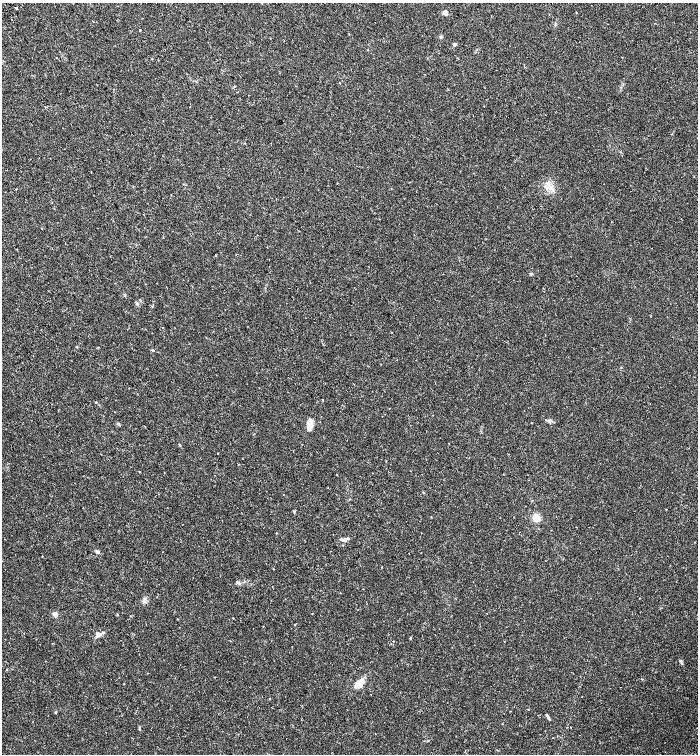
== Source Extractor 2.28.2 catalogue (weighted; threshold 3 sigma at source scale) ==
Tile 11 of 4 x 4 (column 3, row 3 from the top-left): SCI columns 3118-4508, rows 1574-3076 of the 6172 x 6159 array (HDU 1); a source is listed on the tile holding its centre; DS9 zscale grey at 2 x 2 block average (1 PNG px = mean of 2 x 2 image px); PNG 700 x 756 px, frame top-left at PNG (2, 3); no overlay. Shown black and unused: <1% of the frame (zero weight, under 2 of 3 exposures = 5% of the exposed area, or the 3 px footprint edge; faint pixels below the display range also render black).
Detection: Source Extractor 2.28.2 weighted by HDU 2 'WHT'; one run over the whole footprint, this tile lists its part. Background 0.0147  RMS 0.0035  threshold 0.0157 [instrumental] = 3 sigma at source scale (4.5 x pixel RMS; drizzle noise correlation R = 1.50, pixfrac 1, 0.0396/0.0396 arcsec/px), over >= 5 px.
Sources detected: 50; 2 inside a brighter listed object's ellipse — not listed separately; the other 48 listed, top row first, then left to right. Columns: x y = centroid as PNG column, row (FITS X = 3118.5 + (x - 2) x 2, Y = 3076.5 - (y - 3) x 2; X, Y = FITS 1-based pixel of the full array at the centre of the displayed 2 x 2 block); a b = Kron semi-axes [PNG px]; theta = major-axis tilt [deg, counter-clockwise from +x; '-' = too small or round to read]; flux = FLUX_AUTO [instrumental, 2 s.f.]
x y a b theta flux
16 8 2 2 - 3.1
445 13 6 5 - 2.2
577 13 3 2 - 0.31
140 30 2 2 - 0.56
441 37 4 3 - 0.96
454 44 2 2 - 2.8
56 57 2 2 - 0.61
234 87 2 2 - 0.84
549 187 6 4 83 2.9
215 255 2 2 - 0.77
531 274 4 3 - 0.99
125 295 4 3 - 0.81
152 306 2 2 - 0.61
77 347 3 2 - 0.59
153 350 3 2 - 1.3
621 367 3 2 - 0.35
322 400 2 2 - 1.4
96 402 3 2 - 0.46
389 408 2 2 - 0.27
550 420 4 3 - 1
309 423 11 7 81 6
118 424 4 4 - 0.99
139 472 3 2 - 0.32
337 474 2 2 - 1.3
423 492 3 2 - 0.48
284 494 2 2 - 0.3
431 517 3 2 - 0.31
536 518 7 6 - 7.2
343 539 10 4 -4 2.1
97 552 4 3 - 1.7
409 553 2 2 - 1.5
42 556 2 2 - 0.49
273 569 2 2 - 0.3
237 582 3 2 - 0.62
144 600 7 5 69 3
55 614 2 2 - 11
312 614 2 2 - 0.32
233 618 2 2 - 2.5
263 626 2 2 - 0.27
24 633 2 2 - 0.37
98 634 6 4 -48 3.1
410 638 2 2 - 1.7
360 684 8 6 32 4.7
582 697 2 2 - 0.25
269 698 2 2 - 0.48
56 712 3 2 - 0.47
548 718 6 3 -60 1.3
139 728 4 2 - 0.76
Diffuse or blended objects may show on this block-average render without a row.